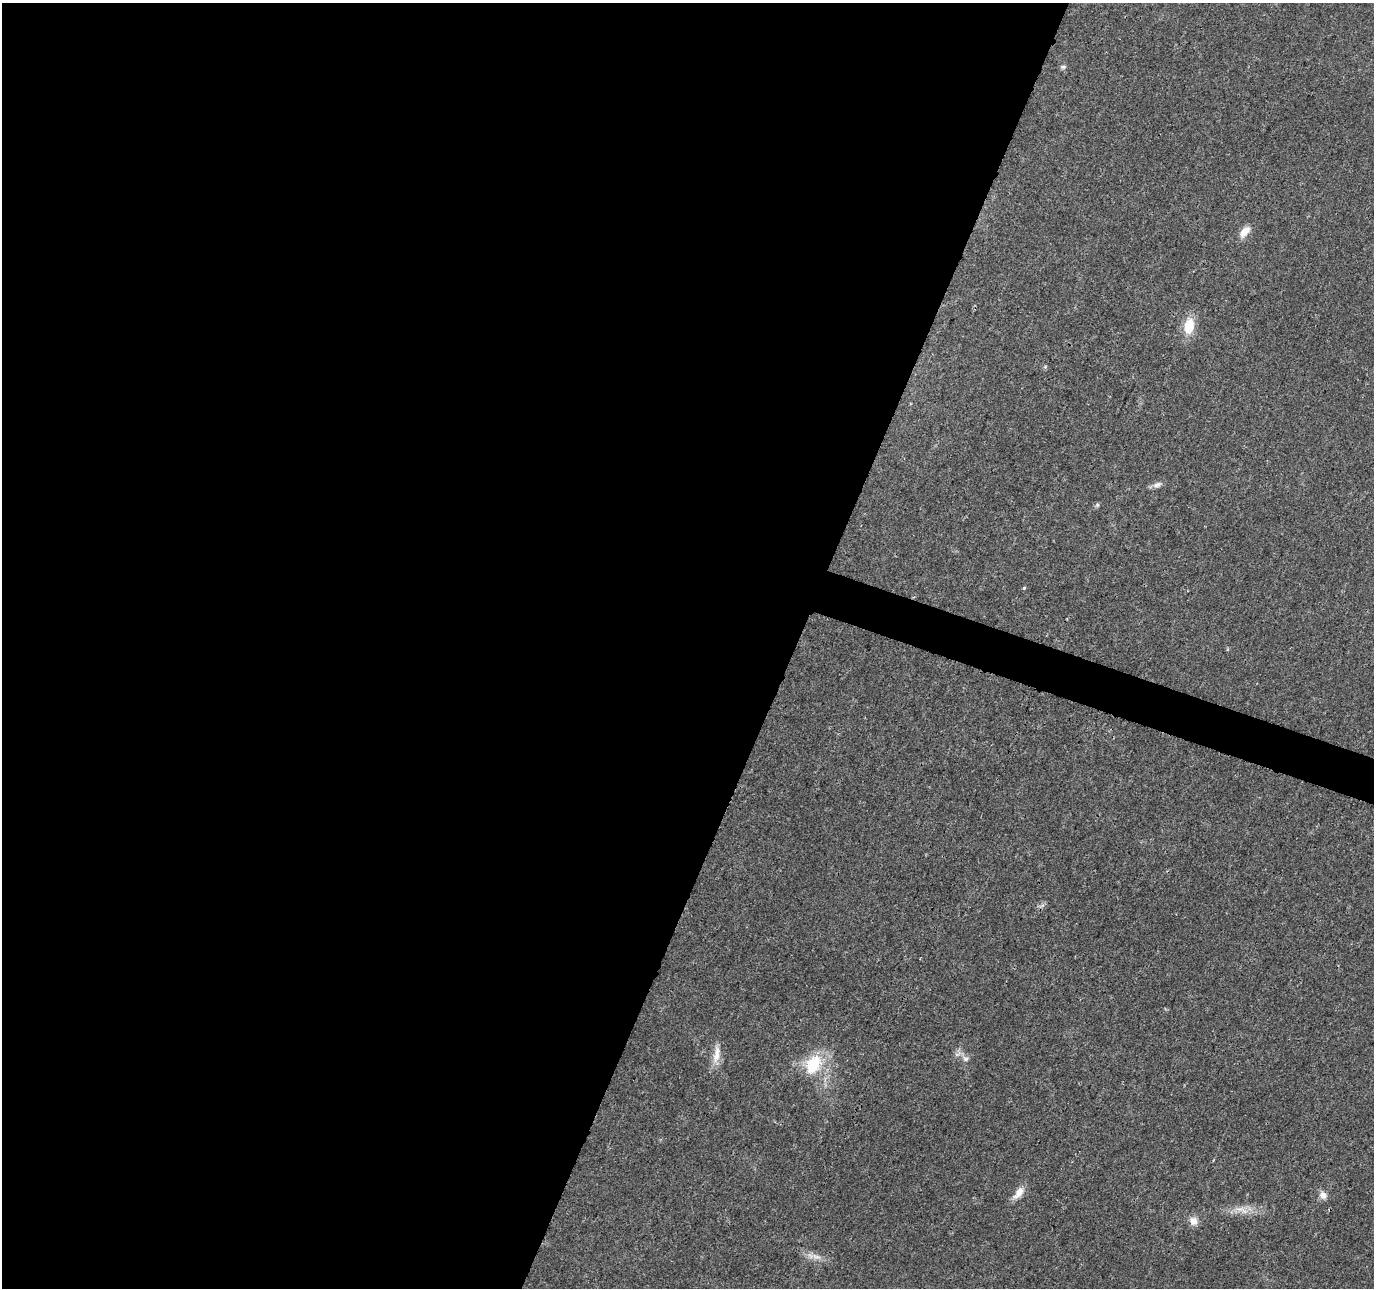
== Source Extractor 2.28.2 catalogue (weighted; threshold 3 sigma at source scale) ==
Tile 5 of 4 x 4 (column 1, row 2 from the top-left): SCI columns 7-1378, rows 2790-4075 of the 5505 x 5644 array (HDU 1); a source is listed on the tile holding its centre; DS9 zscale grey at full resolution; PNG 1376 x 1290 px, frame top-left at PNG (2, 3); no overlay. Shown black and unused: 59% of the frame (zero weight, under 3 of 4 exposures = <1% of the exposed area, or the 3 px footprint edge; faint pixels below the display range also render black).
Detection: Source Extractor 2.28.2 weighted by HDU 2 'WHT'; one run over the whole footprint, this tile lists its part. Background 0.0261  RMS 0.0033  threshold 0.0148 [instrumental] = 3 sigma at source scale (4.5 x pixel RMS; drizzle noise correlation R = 1.50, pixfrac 1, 0.0396/0.0396 arcsec/px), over >= 5 px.
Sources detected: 15; all 15 listed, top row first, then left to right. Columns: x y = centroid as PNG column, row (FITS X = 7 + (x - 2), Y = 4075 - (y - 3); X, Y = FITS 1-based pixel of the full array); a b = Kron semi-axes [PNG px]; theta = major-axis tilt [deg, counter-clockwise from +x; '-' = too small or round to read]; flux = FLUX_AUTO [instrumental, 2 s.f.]
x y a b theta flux
1063 67 9 5 0 0.68
1245 232 16 9 49 3.3
1189 326 19 11 80 7.6
1045 367 5 4 - 0.42
1157 485 14 6 21 1.5
1097 505 6 5 - 0.6
1024 588 4 4 - 0.44
716 1054 27 9 81 4
965 1059 8 7 - 1.3
813 1064 29 20 57 13
1018 1193 19 8 53 3.3
1323 1195 11 9 -55 1.9
1239 1209 14 8 0 3.1
1193 1221 12 10 -49 2.5
817 1257 11 6 -24 1.7